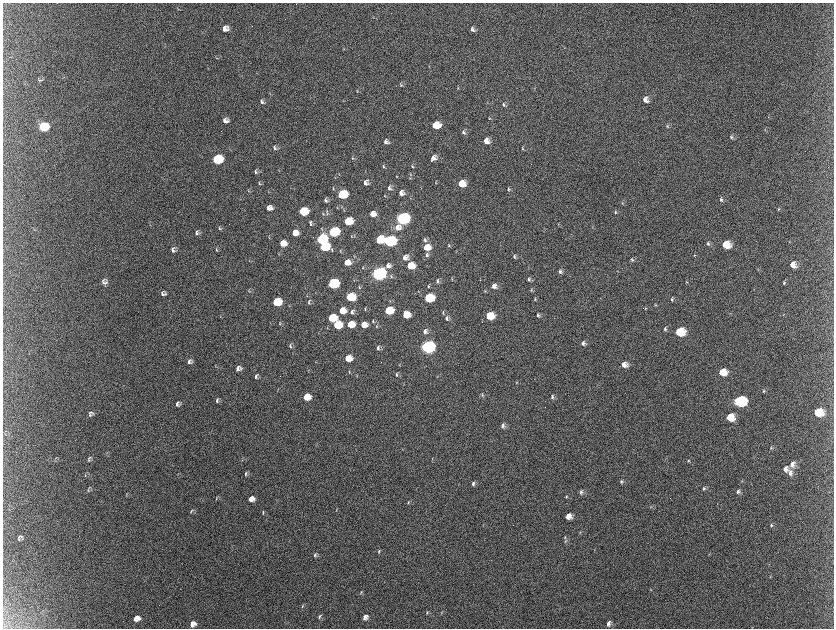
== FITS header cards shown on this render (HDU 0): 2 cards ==
NAXIS1  =                 1663 / length of data axis 1
NAXIS2  =                 1252 / length of data axis 2

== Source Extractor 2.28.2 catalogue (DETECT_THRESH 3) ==
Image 1663 x 1252 px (HDU 0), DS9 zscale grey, zoomed out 1/2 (1 PNG px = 2 x 2 image px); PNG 836 x 630 px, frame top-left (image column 1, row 1251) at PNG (3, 3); no overlay
Background 2220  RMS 34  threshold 103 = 3 sigma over >= 5 px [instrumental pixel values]
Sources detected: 227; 10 cannot appear on this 1/2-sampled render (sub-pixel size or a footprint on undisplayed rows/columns) and are not listed; the other 217 listed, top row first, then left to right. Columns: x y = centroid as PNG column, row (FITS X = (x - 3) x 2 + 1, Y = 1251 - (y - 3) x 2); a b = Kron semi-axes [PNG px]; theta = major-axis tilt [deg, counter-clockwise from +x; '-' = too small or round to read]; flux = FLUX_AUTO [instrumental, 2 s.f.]
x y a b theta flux
226 29 6 6 - 5.4e+04
473 29 7 5 -45 2.3e+04
344 49 4 3 - 4.7e+03
217 58 3 3 - 4.4e+03
430 66 3 3 - 4.1e+03
41 80 8 2 11 8.2e+03
401 85 6 3 -70 9.3e+03
458 88 3 3 - 4.6e+03
358 91 4 3 - 5.3e+03
646 100 7 6 - 4.3e+04
263 102 7 5 -38 1.9e+04
488 102 3 2 - 3.2e+03
504 105 6 4 -74 1.4e+04
769 117 3 2 - 3.1e+03
490 118 4 3 - 5.2e+03
226 120 6 5 - 3.5e+04
436 125 7 5 6 1.7e+05
668 126 5 4 - 9.2e+03
44 127 7 6 - 4.7e+05
766 130 5 3 - 5.8e+03
464 132 6 4 -78 1.5e+04
732 137 5 4 - 1.3e+04
487 141 6 5 - 5.3e+04
386 142 6 5 - 2.9e+04
275 148 7 5 -55 1.9e+04
523 149 4 3 - 7.0e+03
353 158 4 3 - 6.9e+03
434 158 7 5 44 3.9e+04
218 159 7 6 - 6.4e+05
384 166 5 3 - 7.9e+03
413 166 6 3 -82 7.7e+03
279 170 3 2 - 3.2e+03
256 172 6 4 -77 1.3e+04
411 174 4 3 - 6.5e+03
397 177 3 3 - 4.2e+03
260 183 6 3 -71 8.9e+03
366 183 5 5 - 2.9e+04
436 183 4 2 - 4.1e+03
462 184 6 5 - 1.3e+05
334 188 5 2 - 6.0e+03
390 188 7 5 83 2.3e+04
509 189 6 4 -77 1.2e+04
249 191 4 3 - 5.7e+03
269 192 4 2 - 4.2e+03
402 193 6 5 - 3.6e+04
342 194 7 6 - 4.8e+05
385 196 3 2 - 4.2e+03
721 199 6 4 -64 1.4e+04
326 200 5 4 - 1.6e+04
623 203 4 4 - 9.5e+03
270 208 5 5 - 5.0e+04
337 208 4 3 - 4.3e+03
779 209 4 3 - 5.8e+03
344 210 5 2 - 6.2e+03
304 211 7 5 7 3.4e+05
327 211 6 3 72 1.1e+04
616 212 4 3 - 9.1e+03
323 214 5 3 - 5.8e+03
327 214 5 4 - 9.3e+03
373 214 5 5 - 6.1e+04
403 219 7 6 - 1.9e+06
349 221 6 5 - 2.6e+05
311 223 8 4 87 1.7e+04
559 224 3 2 - 3.5e+03
150 225 3 2 - 2.7e+03
398 227 8 8 - 6.1e+04
220 228 6 3 -58 9.2e+03
322 229 5 3 - 6.5e+03
334 232 7 5 11 7.2e+05
197 233 7 5 -73 1.6e+04
295 233 6 5 - 6.9e+04
352 236 4 2 - 4.4e+03
269 238 5 2 - 4.4e+03
322 239 7 6 - 6.7e+05
380 239 6 5 - 2.6e+05
425 240 6 4 -77 1.4e+04
390 241 7 6 - 1.2e+06
283 243 6 5 - 9.3e+04
709 244 5 4 - 1.3e+04
726 244 7 6 - 1.6e+05
449 245 5 3 - 7.6e+03
325 247 7 6 - 4.6e+05
427 247 7 6 - 1.1e+05
217 249 6 3 -79 7.9e+03
174 250 6 5 - 2.1e+04
341 251 5 3 - 6.5e+03
456 252 3 2 - 3.6e+03
427 255 7 4 -87 1.7e+04
695 255 4 3 - 6.8e+03
515 256 6 4 -85 1.4e+04
406 257 7 6 - 4.4e+04
633 260 5 4 - 1.3e+04
348 262 6 5 - 6.9e+04
389 265 7 6 - 3.4e+04
793 265 7 6 - 5.8e+04
411 266 6 5 - 1.5e+05
363 267 4 2 - 6.7e+03
759 270 3 3 - 4.6e+03
560 271 6 4 -83 1.5e+04
379 274 7 6 - 3.2e+06
392 276 6 3 -80 9.4e+03
452 279 4 3 - 5.2e+03
529 279 5 4 - 1.3e+04
480 280 3 2 - 3.1e+03
438 281 6 4 86 1.4e+04
105 282 8 6 -72 2.6e+04
687 282 3 2 - 3.1e+03
784 283 6 3 89 9.5e+03
333 284 7 6 - 7.9e+05
429 286 4 2 - 5.4e+03
495 286 6 6 - 3.8e+04
360 287 5 2 - 6.2e+03
532 290 5 4 - 8.4e+03
249 291 5 3 - 6.4e+03
485 291 4 3 - 5.6e+03
163 293 5 4 - 2.0e+04
307 296 5 2 - 4.9e+03
351 297 7 6 - 3.0e+05
429 298 7 5 7 4.1e+05
535 299 5 3 - 6.4e+03
672 299 5 4 - 1.2e+04
277 302 6 5 - 3.2e+05
309 302 7 4 -90 1.2e+04
656 305 4 3 - 4.8e+03
646 308 4 3 - 6.8e+03
365 309 4 2 - 5.6e+03
343 310 6 5 - 9.9e+04
389 310 6 5 - 2.5e+05
352 312 7 5 80 1.9e+04
444 312 6 3 -88 9.4e+03
406 314 6 5 - 1.3e+05
784 314 3 2 - 3.8e+03
539 315 5 4 - 1.7e+04
490 316 6 5 - 2.0e+05
332 318 6 5 - 2.9e+05
447 318 7 5 80 2.4e+04
373 321 4 3 - 6.9e+03
280 323 5 3 - 7.8e+03
351 324 6 5 - 1.2e+05
338 325 6 5 - 2.5e+05
364 325 6 5 - 7.9e+04
377 326 4 3 - 6.1e+03
666 329 5 4 - 1.3e+04
426 331 6 6 - 2.9e+04
680 332 7 6 - 2.9e+05
583 343 6 4 81 2.1e+04
291 345 6 3 87 1.1e+04
428 347 7 6 - 2.6e+06
379 348 5 5 - 2.1e+04
348 358 6 5 - 1.1e+05
190 361 6 5 - 2.3e+04
625 365 6 5 - 4.9e+04
239 368 6 5 - 3.2e+04
350 372 5 3 - 6.6e+03
723 372 6 6 - 1.3e+05
397 374 6 4 79 1.3e+04
256 376 7 4 66 1.5e+04
357 376 3 2 - 3.8e+03
517 383 4 2 - 3.4e+03
764 391 6 4 -2 1.3e+04
483 395 6 3 -85 8.9e+03
307 397 6 5 - 1.3e+05
553 397 6 4 74 1.6e+04
217 400 7 3 78 1.5e+04
740 401 8 6 2 7.0e+05
177 403 7 3 32 1.2e+04
177 405 7 4 6 1.8e+04
818 412 8 6 -5 1.7e+05
90 413 9 4 25 1.1e+04
90 415 8 3 25 1.0e+04
730 417 7 6 - 1.6e+05
503 425 6 4 72 2.3e+04
771 448 5 4 - 1.1e+04
56 458 6 2 40 6.9e+03
90 458 8 3 65 1.1e+04
433 458 5 2 - 4.2e+03
689 461 5 3 - 7.6e+03
793 464 8 6 73 3.9e+04
786 469 6 5 - 3.6e+04
246 473 6 3 73 1.0e+04
791 473 8 6 89 3.6e+04
86 474 8 2 74 5.8e+03
622 481 5 4 - 1.4e+04
474 483 6 4 74 1.6e+04
89 488 8 3 22 9.0e+03
704 488 5 4 - 1.4e+04
582 492 6 4 73 1.8e+04
739 492 6 5 - 2.0e+04
127 493 6 3 59 6.7e+03
567 497 5 3 - 7.1e+03
217 498 5 2 - 4.7e+03
252 499 6 5 - 5.0e+04
409 502 5 2 - 7.0e+03
651 506 4 3 - 5.5e+03
337 510 4 2 - 3.3e+03
192 511 7 3 60 8.7e+03
263 512 6 2 86 6.6e+03
569 516 5 5 - 6.5e+04
772 525 5 4 - 1.1e+04
580 532 4 3 - 5.2e+03
20 536 8 3 -12 1.2e+04
565 537 5 3 - 7.6e+03
19 539 5 3 - 7.2e+03
566 541 7 4 69 1.1e+04
379 551 6 3 69 8.5e+03
709 554 3 2 - 2.9e+03
315 555 7 3 65 1.1e+04
771 576 3 2 - 4.2e+03
651 590 3 2 - 4.1e+03
361 592 6 3 76 7.8e+03
303 606 6 3 69 6.2e+03
428 613 5 3 - 8.8e+03
320 617 6 3 66 1.1e+04
366 617 6 5 - 3.3e+04
137 618 6 5 - 5.4e+04
609 623 6 5 - 2.8e+04
193 624 6 5 - 4.9e+04
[10 sub-pixel or undisplayed-footprint detections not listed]